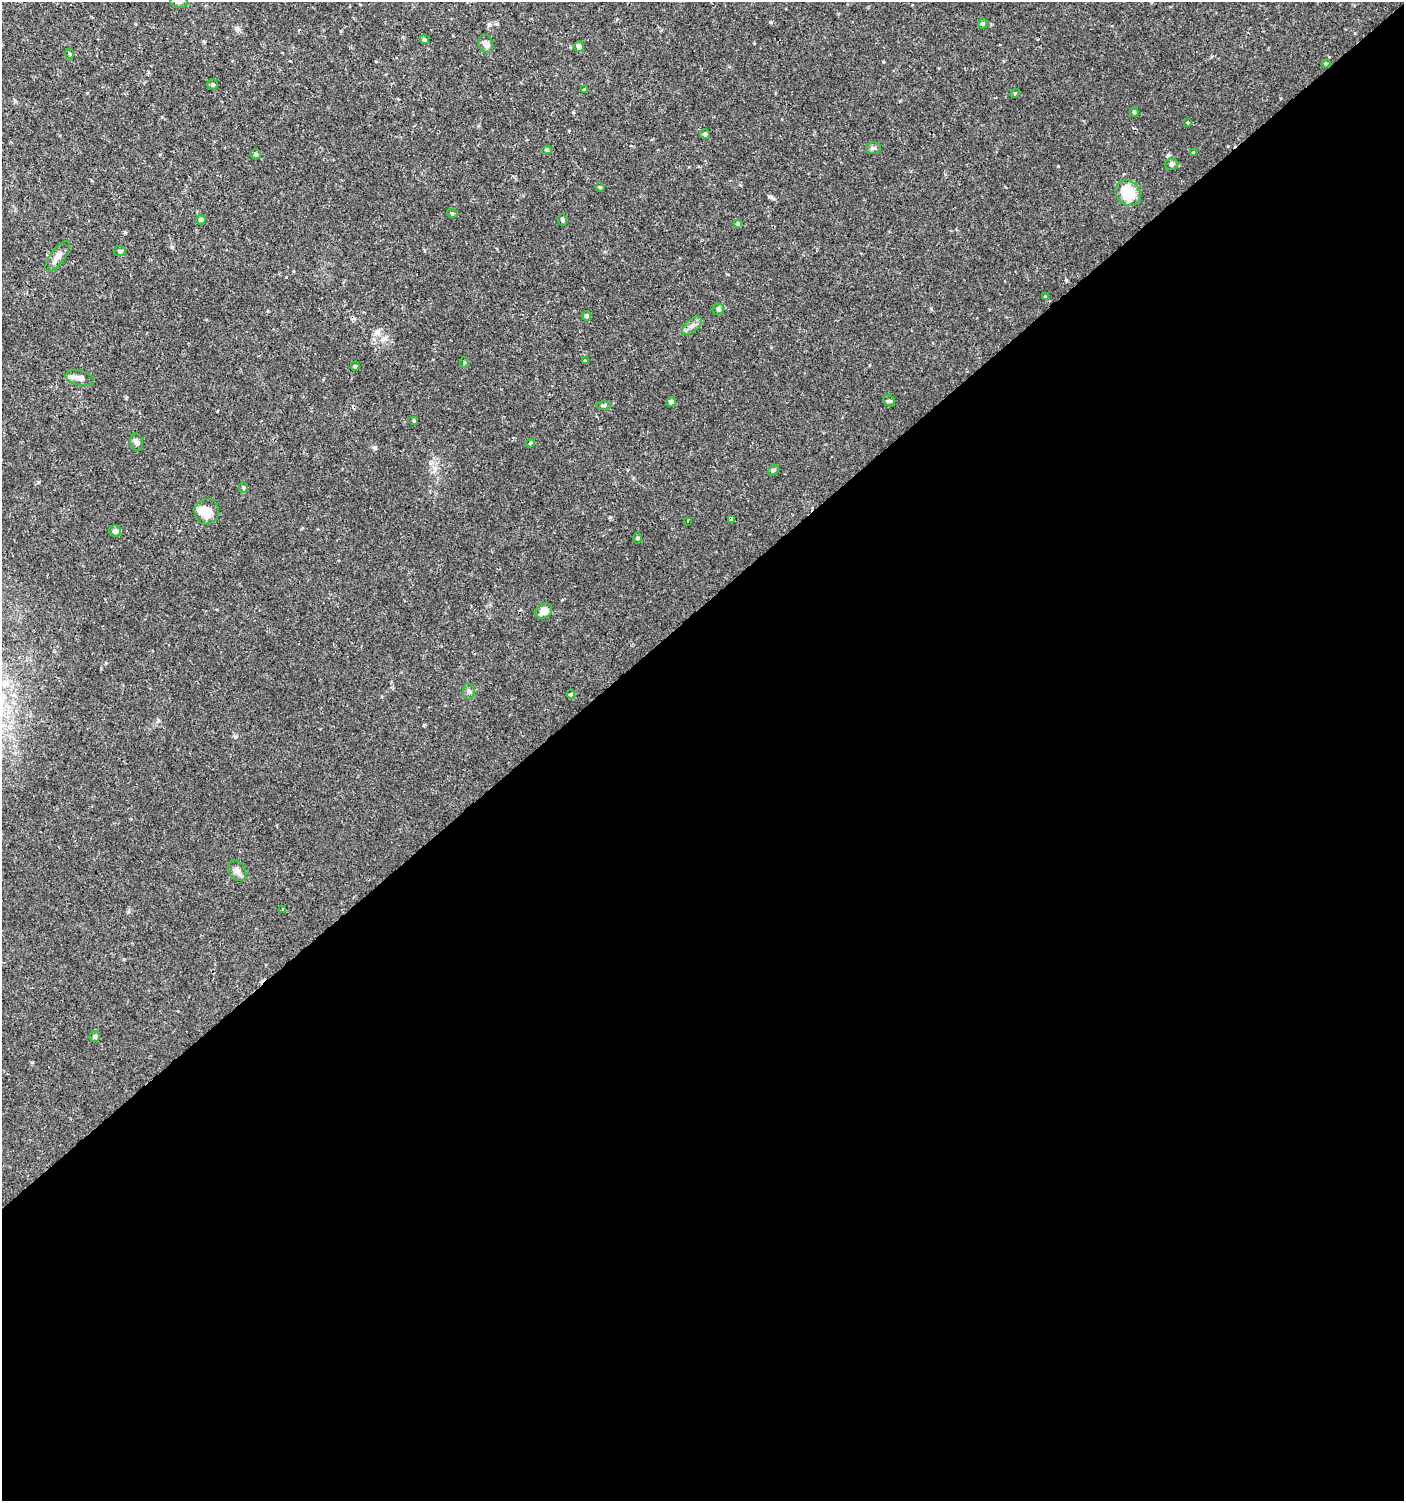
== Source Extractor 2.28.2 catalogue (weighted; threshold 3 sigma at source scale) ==
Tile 15 of 4 x 4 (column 3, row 4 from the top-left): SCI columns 3007-4408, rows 1-1499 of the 5950 x 5999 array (HDU 1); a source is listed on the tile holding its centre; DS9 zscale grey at full resolution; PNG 1406 x 1503 px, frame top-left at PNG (2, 2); each listed source drawn as its Kron ellipse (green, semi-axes under 4 px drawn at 4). Shown black and unused: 60% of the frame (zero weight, under 2 of 3 exposures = <1% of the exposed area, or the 3 px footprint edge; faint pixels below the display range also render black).
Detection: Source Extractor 2.28.2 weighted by HDU 2 'WHT'; one run over the whole footprint, this tile lists its part. Background 0.0134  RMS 0.0026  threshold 0.0116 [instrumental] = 3 sigma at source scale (4.5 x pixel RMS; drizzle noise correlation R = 1.50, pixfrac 1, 0.0396/0.0396 arcsec/px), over >= 5 px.
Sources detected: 55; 1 inside a brighter object's white glare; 1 cosmic-ray / hot-pixel residue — neither listed nor drawn; the other 53 listed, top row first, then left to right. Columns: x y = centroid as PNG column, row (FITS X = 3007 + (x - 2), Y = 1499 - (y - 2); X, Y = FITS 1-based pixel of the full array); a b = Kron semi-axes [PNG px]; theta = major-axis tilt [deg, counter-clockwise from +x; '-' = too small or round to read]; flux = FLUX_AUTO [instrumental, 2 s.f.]
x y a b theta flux
179 2 9 5 -8 0.69
982 23 5 5 - 0.39
425 40 5 4 - 0.47
486 44 9 7 -71 1.4
579 46 5 5 - 1.6
69 54 5 3 - 0.28
1326 64 4 3 - 0.27
213 85 5 5 - 0.48
585 90 4 4 - 0.34
1015 93 5 4 - 0.25
1134 112 4 4 - 0.29
1188 123 3 2 - 0.4
705 134 5 4 - 0.58
873 148 7 6 - 0.54
547 150 5 4 - 0.33
1194 153 4 3 - 0.29
256 154 5 5 - 0.39
1171 164 6 6 - 0.6
600 187 5 4 - 0.28
1128 193 14 12 -45 8.7
452 213 5 3 - 0.31
201 219 5 5 - 0.55
562 220 5 5 - 0.58
738 224 4 3 - 0.89
120 251 6 5 - 0.41
58 256 18 7 55 1.9
1045 296 3 3 - 0.31
718 309 6 5 - 0.59
586 316 5 4 - 0.59
692 326 12 6 42 1.1
585 361 3 3 - 0.4
464 362 5 4 - 0.29
355 366 4 4 - 0.32
80 378 14 7 -13 1.4
889 401 6 5 - 0.43
671 402 5 4 - 0.78
603 405 7 4 0 0.38
414 421 5 3 - 0.27
137 442 9 6 -78 0.85
530 443 4 3 - 0.41
773 470 6 4 44 0.53
243 488 5 4 - 0.35
207 512 13 12 - 3.2
732 519 4 3 - 1.4
687 521 3 2 - 0.16
115 531 6 5 - 1.1
638 538 6 4 88 0.27
544 611 9 7 34 2.6
469 692 8 6 -89 0.63
571 694 4 4 - 0.93
237 871 11 8 -55 1.2
283 910 3 3 - 2.2
95 1036 5 5 - 0.47
Isophote crosses this tile's border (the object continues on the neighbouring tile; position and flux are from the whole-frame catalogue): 1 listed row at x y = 179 2
Unlisted compact peaks at least as high as the median listed source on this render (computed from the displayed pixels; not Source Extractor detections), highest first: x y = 1168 155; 1066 280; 375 447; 771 197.